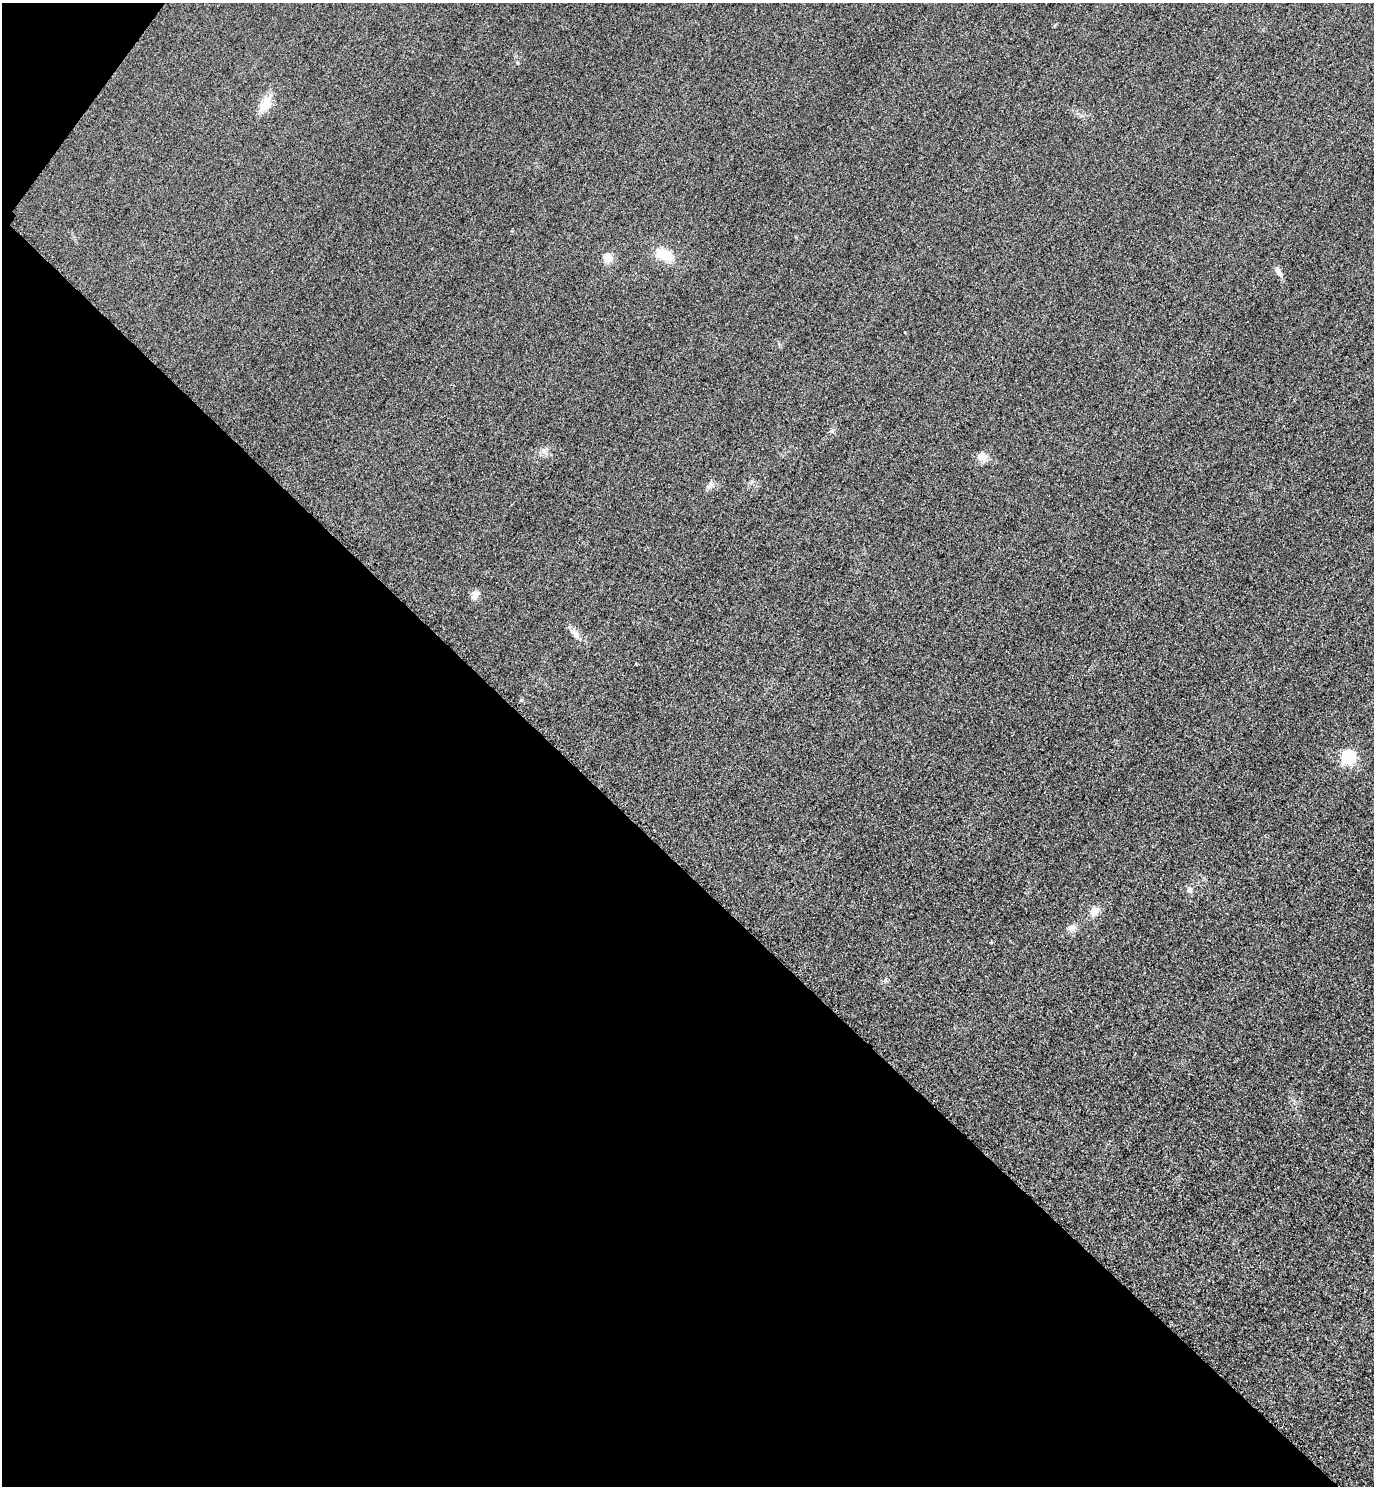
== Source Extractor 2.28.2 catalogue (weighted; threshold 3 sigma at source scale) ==
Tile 9 of 4 x 4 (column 1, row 3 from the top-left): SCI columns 325-1696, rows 1514-2997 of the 5996 x 5993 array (HDU 1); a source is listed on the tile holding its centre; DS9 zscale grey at full resolution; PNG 1376 x 1488 px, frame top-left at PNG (2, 3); no overlay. Shown black and unused: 42% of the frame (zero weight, under 3 of 4 exposures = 3% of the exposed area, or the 3 px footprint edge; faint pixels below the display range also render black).
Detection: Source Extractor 2.28.2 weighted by HDU 2 'WHT'; one run over the whole footprint, this tile lists its part. Background 0.051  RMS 0.017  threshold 0.0752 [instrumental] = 3 sigma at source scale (4.5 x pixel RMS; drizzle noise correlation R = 1.50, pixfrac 1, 0.05/0.05 arcsec/px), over >= 5 px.
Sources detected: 13; all 13 listed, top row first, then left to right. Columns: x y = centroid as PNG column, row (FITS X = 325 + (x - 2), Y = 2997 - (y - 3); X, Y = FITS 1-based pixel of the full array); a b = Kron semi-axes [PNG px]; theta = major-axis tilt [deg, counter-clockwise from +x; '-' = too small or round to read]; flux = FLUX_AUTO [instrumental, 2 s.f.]
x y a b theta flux
265 104 23 12 56 24
664 255 22 12 -23 37
608 258 10 9 - 16
1278 271 16 6 -60 7.8
544 451 7 7 - 6.1
982 457 14 10 -18 13
710 484 7 5 47 4.3
475 595 13 8 47 9.1
574 632 16 7 -34 10
1348 757 6 6 - 240
1190 889 8 7 - 5.9
1094 911 13 9 45 14
1072 928 11 9 2 8.8
Unlisted compact peaks at least as high as the median listed source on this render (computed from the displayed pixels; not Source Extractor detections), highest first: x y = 832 431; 517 63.